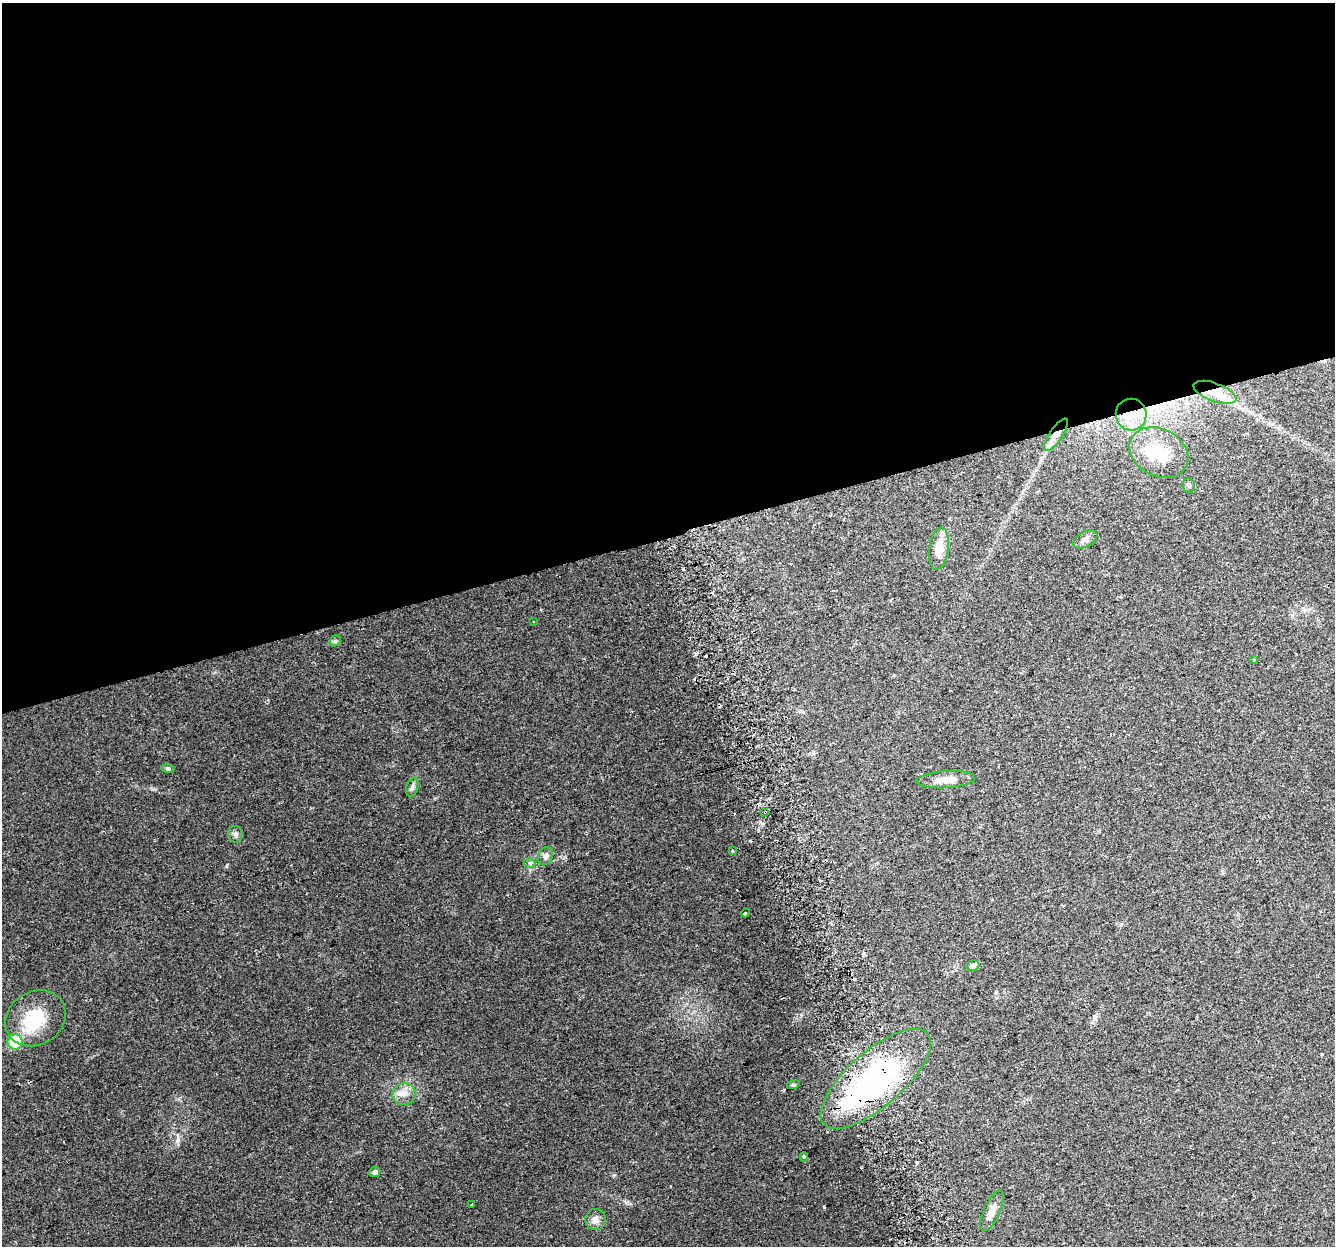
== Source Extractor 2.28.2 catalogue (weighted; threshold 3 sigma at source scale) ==
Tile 2 of 4 x 4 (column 2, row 1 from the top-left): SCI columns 1365-2697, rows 3804-5047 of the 5397 x 5168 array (HDU 1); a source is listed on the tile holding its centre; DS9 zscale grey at full resolution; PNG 1337 x 1248 px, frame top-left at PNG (2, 3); each listed source drawn as its Kron ellipse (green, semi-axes under 4 px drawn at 4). Shown black and unused: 43% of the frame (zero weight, under 2 of 3 exposures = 2% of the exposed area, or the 3 px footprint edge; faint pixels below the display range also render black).
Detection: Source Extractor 2.28.2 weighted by HDU 2 'WHT'; one run over the whole footprint, this tile lists its part. Background 0.0744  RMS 0.0084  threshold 0.0379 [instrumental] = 3 sigma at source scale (4.5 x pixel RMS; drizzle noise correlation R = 1.50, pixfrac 1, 0.0396/0.0396 arcsec/px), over >= 5 px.
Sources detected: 43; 1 inside a brighter object's white glare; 11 cosmic-ray / hot-pixel residue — neither listed nor drawn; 1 inside a brighter listed object's ellipse — not listed separately; the other 30 listed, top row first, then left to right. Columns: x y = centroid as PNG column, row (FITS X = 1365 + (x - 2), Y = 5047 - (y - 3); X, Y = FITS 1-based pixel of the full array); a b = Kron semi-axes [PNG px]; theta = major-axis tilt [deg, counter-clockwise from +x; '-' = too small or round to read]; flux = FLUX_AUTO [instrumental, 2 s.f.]
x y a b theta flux
1215 392 22 9 -20 13
1131 415 16 15 - 18
1056 435 19 6 57 7
1159 452 31 23 -27 30
1189 485 7 6 - 1.8
1085 539 13 7 29 3.7
939 548 21 9 82 13
534 621 3 2 - 0.92
335 641 6 5 - 1.3
1254 660 3 3 - 0.88
168 768 7 4 -1 1.3
946 780 29 8 4 11
412 787 10 6 73 2.4
765 812 3 3 - 4
235 834 8 7 - 2.3
732 851 3 3 - 0.79
545 856 9 7 67 3.2
530 863 6 4 -1 2.4
745 913 4 3 - 4.7
973 965 6 5 - 2.6
35 1018 31 26 33 37
15 1042 7 7 - 24
876 1079 69 27 41 170
793 1085 6 4 18 0.97
404 1094 11 11 - 7.1
804 1157 5 4 - 1.2
375 1172 5 5 - 2.8
472 1205 3 3 - 2
992 1211 22 8 65 8.2
595 1219 10 10 - 5
Overlapping masked pixels (flux is a lower limit): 5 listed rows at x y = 1215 392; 1131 415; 1056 435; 765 812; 876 1079